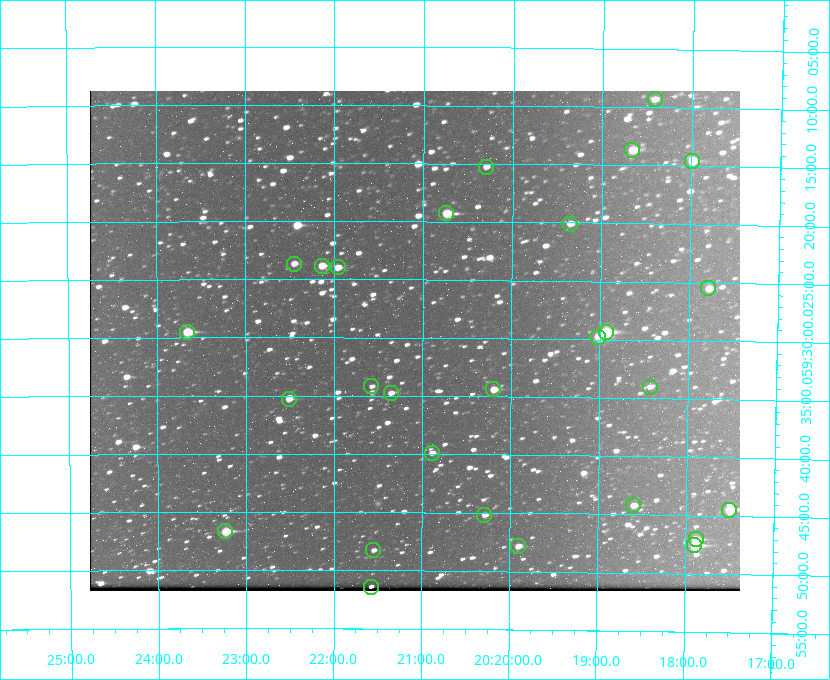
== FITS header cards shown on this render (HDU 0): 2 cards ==
NAXIS1  =                  650 / Width of table row in bytes
NAXIS2  =                  500 / Number of rows in table

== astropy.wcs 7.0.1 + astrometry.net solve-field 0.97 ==
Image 650 x 500 px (HDU 0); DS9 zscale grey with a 90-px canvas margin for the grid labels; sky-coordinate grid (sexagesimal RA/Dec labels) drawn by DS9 from the SOLVED WCS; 28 Tycho-2 reference stars matched to detected sources circled (green)
Header WCS: none
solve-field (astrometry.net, Tycho-2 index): SOLVED blind (the file carries no WCS)
Solved WCS: RA---TAN-SIP/DEC--TAN-SIP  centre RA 20:21:05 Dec +59:30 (305.27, +59.50 deg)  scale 5.16 arcsec/px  FOV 55.9' x 43.0'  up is +180 deg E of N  parity flipped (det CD > 0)
(file carries no celestial WCS; the grid is the blind solution)
Tycho-2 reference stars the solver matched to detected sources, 28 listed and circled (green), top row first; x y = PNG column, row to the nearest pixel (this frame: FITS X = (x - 90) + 1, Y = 500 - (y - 91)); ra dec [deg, ICRS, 3 dp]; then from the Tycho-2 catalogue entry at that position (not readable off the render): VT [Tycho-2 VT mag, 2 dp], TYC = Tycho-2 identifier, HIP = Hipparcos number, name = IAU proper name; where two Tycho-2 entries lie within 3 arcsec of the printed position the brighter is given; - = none
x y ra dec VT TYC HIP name
655 99 304.606 +59.155 10.95 3949-1673-1 - -
632 150 304.666 +59.228 9.63 3949-1325-1 - -
692 161 304.498 +59.243 9.91 3949-663-1 - -
486 167 305.075 +59.254 11.10 3949-857-1 - -
446 213 305.185 +59.322 8.95 3949-1869-1 - -
570 224 304.838 +59.335 10.93 3949-1877-1 - -
294 264 305.613 +59.394 10.81 3949-1261-1 - -
322 266 305.535 +59.397 10.37 3949-1383-1 - -
338 267 305.490 +59.400 10.79 3949-1179-1 - -
708 288 304.447 +59.425 10.97 3949-965-1 - -
187 332 305.915 +59.492 9.25 3949-1149-1 - -
606 332 304.733 +59.490 8.93 3949-1451-1 - -
598 337 304.755 +59.496 9.37 3949-615-1 - -
371 386 305.394 +59.570 11.70 3949-405-1 - -
650 387 304.607 +59.567 11.00 3949-1861-1 - -
493 389 305.049 +59.573 10.18 3949-1099-1 - -
391 393 305.340 +59.579 10.98 3949-39-1 - -
289 399 305.628 +59.588 10.19 3949-1517-1 - -
432 453 305.223 +59.664 11.52 3949-1631-1 - -
633 505 304.649 +59.737 10.61 3949-735-1 - -
729 510 304.376 +59.741 8.68 3949-423-1 - -
484 515 305.073 +59.753 11.06 3949-89-1 - -
225 531 305.808 +59.778 8.73 3949-715-1 100545 -
696 539 304.470 +59.785 9.54 3949-1615-1 - -
694 545 304.474 +59.793 10.98 3949-1187-1 100048 -
518 546 304.976 +59.797 11.33 3949-1031-1 - -
373 550 305.387 +59.804 11.49 3949-285-1 - -
371 587 305.395 +59.857 11.71 3949-313-1 - -